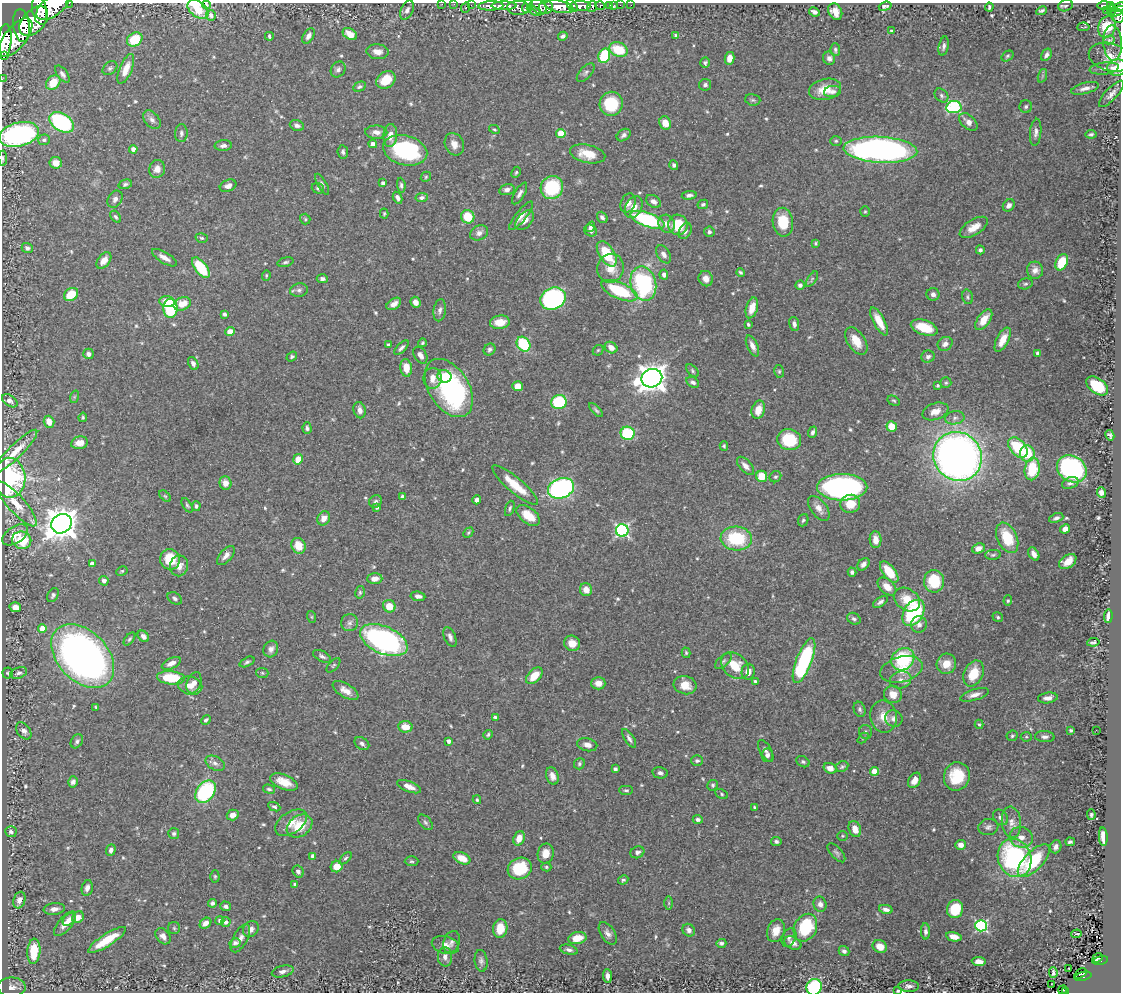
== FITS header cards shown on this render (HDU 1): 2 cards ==
NAXIS1  =                 1119
NAXIS2  =                  990

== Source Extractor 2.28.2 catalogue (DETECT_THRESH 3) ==
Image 1119 x 990 px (HDU 1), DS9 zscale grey, 1 PNG px = 1 image px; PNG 1123 x 994 px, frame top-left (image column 1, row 990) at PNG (2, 3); each listed source drawn as its Kron ellipse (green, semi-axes under 4 px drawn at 4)
Background 0.719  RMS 0.019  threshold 0.0567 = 3 sigma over >= 5 px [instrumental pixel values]
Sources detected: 599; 1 with non-positive FLUX_AUTO (blend fragments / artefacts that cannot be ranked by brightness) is neither listed nor drawn; of the other 598, the 500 brightest by FLUX_AUTO listed and drawn (98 fainter detections omitted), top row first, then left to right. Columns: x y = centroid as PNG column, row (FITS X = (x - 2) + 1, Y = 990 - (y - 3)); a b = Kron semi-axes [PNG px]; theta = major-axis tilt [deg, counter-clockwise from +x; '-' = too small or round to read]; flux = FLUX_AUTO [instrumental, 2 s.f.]
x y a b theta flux
69 3 2 2 - 23
442 4 2 2 - 13
454 4 2 2 - 5.8
206 5 4 3 - 1.9
471 5 2 2 - 14
610 5 3 3 - 36
614 5 3 2 - 8.6
620 5 2 2 - 9.4
631 5 2 2 - 8.6
1104 5 7 3 1 170
491 6 12 4 2 1300
504 6 12 4 1 1300
527 6 7 5 63 460
572 6 7 4 -51 650
580 6 10 5 1 1100
592 6 5 5 - 310
600 6 5 3 - 150
885 6 6 4 19 3.1
1066 6 7 5 22 2.3
1110 6 3 3 - 120
52 7 18 9 34 4300
466 7 5 3 - 93
539 7 9 6 -42 650
546 7 7 6 - 960
559 7 14 6 -11 2200
989 7 4 3 - 2.5
1119 7 6 4 28 310
518 8 11 7 -2 810
198 9 12 7 -37 18
407 10 10 6 64 5.3
1106 10 2 2 - 9.4
1112 10 5 4 - 61
40 11 14 7 -78 2900
534 11 8 4 -27 160
1041 11 6 3 26 2.9
814 12 6 4 -25 4.6
835 12 8 6 -61 13
1116 12 9 3 25 340
211 15 5 5 - 4.6
1117 16 7 6 - 510
34 21 17 11 47 4700
21 25 16 8 -83 3600
1083 27 6 2 5 1.8
1107 27 11 8 69 41
892 31 3 3 - 3.1
350 34 8 5 -32 16
676 35 4 3 - 3.8
269 36 4 3 - 1.9
308 36 8 5 58 5.9
563 36 5 3 - 3.1
15 38 23 11 51 5800
135 39 8 6 34 38
1109 40 6 4 11 2.1
5 41 16 7 85 3700
1113 43 18 9 -87 11
944 46 10 5 79 4.2
618 50 9 7 -20 42
835 50 6 5 - 2.7
377 52 11 7 -6 10
5 55 2 2 - 2500
1046 55 6 4 57 4.9
604 56 7 5 74 68
1007 56 6 4 35 2.2
1110 57 22 14 -15 22
730 58 6 4 78 11
829 58 7 6 - 4.4
705 63 5 4 - 2.5
1117 67 10 8 12 28
110 68 8 6 37 3
1104 68 15 6 7 8
126 69 16 6 67 17
338 69 8 7 - 4.6
586 73 11 6 48 3.7
62 74 10 5 -53 3.8
1042 76 7 4 71 2.3
2 79 2 2 - 5.9
386 80 10 8 35 24
53 83 8 6 46 25
705 85 6 6 - 3.5
359 87 6 4 25 2.8
1085 88 14 5 14 7.2
825 89 16 10 13 20
833 92 8 5 10 4
1112 94 17 6 46 7.6
941 95 8 6 -48 3.7
753 100 8 5 -15 2.4
611 104 12 11 - 53
954 107 8 6 8 150
1026 107 6 6 - 2.8
152 120 11 7 -50 5.4
62 122 13 8 -32 160
968 122 11 6 -43 8.8
665 123 7 5 -69 16
297 125 7 5 -20 4.6
494 129 6 4 -28 1.7
376 132 11 6 -1 7.9
1036 132 13 5 84 5.9
181 133 9 6 88 3.6
561 133 4 4 - 30
19 134 20 12 14 280
1091 134 5 3 - 2.1
624 135 7 5 36 4.4
390 136 11 7 87 11
44 140 6 5 - 2.7
836 141 6 5 - 2
373 144 4 4 - 8.3
454 144 11 9 -63 12
223 146 9 5 2 5
133 149 4 4 - 7.4
405 150 22 14 -14 130
880 150 37 13 -3 570
343 152 7 5 -82 3.6
588 154 18 9 -12 26
3 158 8 4 -89 2
56 163 6 6 - 13
674 165 5 4 - 3.1
157 169 9 8 - 9.1
516 172 6 4 62 1.9
426 177 5 4 - 1.8
383 183 4 3 - 3.6
125 184 7 4 16 2.7
322 184 12 4 -61 3.3
401 185 7 4 -85 3
228 186 8 5 21 6.8
318 188 6 5 - 2.8
552 188 11 11 - 83
507 190 8 5 15 5
520 193 12 5 59 5
689 195 7 4 7 4.4
398 198 6 4 -62 4.6
422 198 6 4 10 3.4
115 199 9 7 59 5.3
653 201 8 5 -32 6.3
628 203 10 7 69 8.1
703 204 5 4 - 2.1
1009 205 7 5 51 4.6
634 207 11 8 64 14
865 211 5 4 - 1.8
384 213 5 4 - 1.8
521 216 18 5 51 8.1
116 217 7 4 -56 2.8
468 217 7 6 - 32
602 217 6 5 - 4.1
305 219 5 5 - 1.9
525 220 11 7 48 8.9
648 220 18 7 -20 140
783 222 14 10 -80 36
667 224 9 8 - 8.4
678 225 10 10 - 37
590 227 5 4 - 4.3
974 227 16 7 31 14
591 231 6 5 - 4.4
685 231 9 6 62 4.1
709 232 5 5 - 3.5
479 233 9 7 29 7.2
202 238 6 4 -16 2.3
816 243 3 3 - 1.7
27 248 6 5 - 3.4
980 250 4 4 - 3.4
607 254 14 7 -57 50
664 254 10 6 -56 5.9
164 258 14 5 -31 9.6
104 260 9 6 52 12
285 262 8 4 15 2.6
1062 262 8 6 65 39
201 268 12 6 -52 51
611 268 14 13 - 19
1035 270 8 8 - 7.4
741 272 4 3 - 2.1
266 275 5 4 - 1.8
664 275 5 4 - 4.3
322 279 5 4 - 3.9
706 279 8 7 - 9.7
812 279 9 4 56 2.6
643 284 17 13 -76 150
1025 284 7 5 15 2.4
800 285 5 4 - 3.9
299 290 9 6 9 4.5
619 291 19 8 -24 70
71 294 8 6 37 38
933 294 6 6 - 4.9
967 297 7 5 -77 2.5
553 299 13 10 27 250
167 301 8 5 -6 15
415 302 6 5 - 8.6
182 304 9 6 21 18
394 304 8 5 33 7.6
170 308 9 7 87 100
752 308 11 5 74 15
440 310 11 6 81 4.9
224 314 4 4 - 3.4
984 320 12 6 55 19
879 321 15 5 -62 20
500 322 10 6 7 17
748 324 4 3 - 2.1
794 324 7 5 -79 4.7
924 328 14 7 -19 34
230 332 5 4 - 25
1003 340 13 6 62 15
856 341 15 8 -57 22
422 343 4 3 - 1.8
523 344 8 6 -53 72
945 344 8 6 31 7
389 345 4 3 - 3.5
752 346 11 5 -65 7.4
611 347 7 5 -33 9.8
401 348 9 4 46 3.9
490 349 6 5 - 3.2
598 350 6 4 43 1.9
1038 353 4 4 - 4.1
88 354 5 5 - 4.7
420 355 9 6 -58 7
292 356 6 4 35 2.5
928 357 7 6 - 3.9
193 363 7 5 -63 4.5
406 368 9 6 -82 16
692 371 8 4 -47 2.5
779 371 6 5 - 2
444 376 7 6 - 15
432 378 10 9 - 13
652 378 10 9 - 1400
693 382 7 5 -30 3.8
946 383 5 5 - 2.3
938 385 3 3 - 2.3
518 386 5 5 - 18
1097 386 12 7 -38 44
449 388 32 20 -58 220
74 397 6 4 72 1.9
10 401 8 5 -36 5.8
894 401 6 4 -29 1.9
559 402 8 7 - 76
360 410 8 6 -75 5.9
596 410 9 3 -45 2.6
758 410 9 6 73 18
935 411 13 8 20 12
83 417 5 3 - 2
955 418 10 6 10 5
49 422 6 5 - 14
892 426 5 5 - 18
307 428 6 4 -86 3.4
813 432 6 3 67 3.4
628 433 7 6 - 68
1110 435 5 4 - 2.7
789 440 12 10 -14 52
79 443 8 6 11 12
724 446 4 4 - 1.9
1018 447 12 7 -49 60
15 451 30 6 45 19
1027 453 8 7 - 42
958 456 25 23 -51 960
298 459 5 4 - 15
745 466 11 6 -48 7.8
1032 469 11 7 80 51
1072 469 16 12 -33 240
762 476 6 5 - 29
775 477 6 5 - 2.4
10 478 20 15 -87 170
225 483 6 6 - 12
1070 483 8 5 18 3.7
515 485 29 7 -40 31
842 487 25 13 0 420
561 488 13 9 21 280
1101 493 5 4 - 7.2
165 496 7 4 -44 2.1
402 496 4 3 - 2.7
477 500 4 4 - 4.3
375 501 7 6 - 3.3
16 504 29 8 -48 21
850 504 10 9 - 22
187 505 8 4 -58 2.3
196 506 5 4 - 2.5
377 507 4 4 - 3.6
510 508 8 4 71 2.6
819 508 14 8 -53 9.6
528 515 13 7 -38 26
324 518 7 6 - 10
1056 518 7 4 23 3.7
803 520 6 5 - 2.7
62 524 11 9 36 2200
1065 529 5 4 - 9.8
622 530 6 6 - 230
468 533 6 4 47 1.8
15 535 14 8 33 13
736 538 15 12 -4 73
1007 538 16 9 -65 43
22 540 9 8 - 37
875 540 8 6 -87 12
298 546 8 6 -63 24
978 548 6 5 - 8.8
1034 554 7 5 -56 7.1
226 555 11 6 49 7.4
993 555 8 5 2 2.4
170 559 10 9 - 35
1068 561 10 6 35 13
92 564 4 4 - 6.9
863 564 7 5 45 6.3
179 566 10 9 - 11
122 571 6 4 28 1.8
852 572 4 4 - 2.7
889 572 12 6 -53 36
375 579 7 5 3 7.9
104 581 5 4 - 5.4
934 581 11 10 - 51
887 587 11 7 -42 12
586 590 6 6 - 12
360 592 6 5 - 2.4
53 595 7 5 61 3.1
418 596 7 4 -9 4.6
175 598 8 5 -33 3.4
907 600 14 10 -34 23
1008 601 5 4 - 1.7
880 602 8 4 34 4.3
389 606 6 6 - 22
15 607 6 5 - 8.7
913 613 14 9 58 140
1108 616 7 3 86 4.8
312 617 6 4 -71 1.7
998 617 5 4 - 2.1
854 619 7 5 -30 3.1
350 623 8 8 - 5.4
919 625 8 7 - 6.5
42 629 4 4 - 21
143 636 6 5 - 5.9
450 637 10 5 -68 5.1
129 639 8 4 52 2.4
384 640 25 13 -24 310
1093 642 6 2 8 2.4
572 643 8 7 - 12
271 649 8 7 - 6.4
686 653 5 4 - 1.9
83 656 37 25 -46 730
322 656 10 5 -27 4
903 659 12 10 38 82
723 661 10 5 42 3.5
804 661 24 7 69 150
247 662 8 4 25 2.8
171 663 10 5 25 8.5
946 664 10 9 - 16
333 665 9 4 49 2
735 666 15 11 -41 31
902 669 21 12 15 25
748 672 8 6 75 10
8 673 5 5 - 2.1
19 673 9 5 18 4.9
262 673 6 5 - 2.2
973 673 14 9 65 31
534 676 10 6 45 23
171 678 14 6 -5 55
900 680 11 8 16 8.4
755 682 4 3 - 4
194 683 11 7 70 10
598 683 7 6 - 11
685 685 11 9 -15 17
190 686 12 9 -13 13
345 691 14 7 -31 11
893 694 9 8 - 15
974 695 15 5 16 7.3
1048 698 10 5 8 7.8
96 707 3 3 - 1.7
860 709 8 5 -71 3
884 716 16 13 -80 18
495 717 4 3 - 2.2
894 719 9 8 - 7.2
206 720 5 4 - 3.3
979 724 5 4 - 1.8
405 727 7 5 -5 18
1071 730 3 3 - 1.9
1096 730 2 2 - 2.8
24 731 9 6 -52 5.6
866 732 7 6 - 3.4
488 735 5 4 - 2.1
1012 736 6 5 - 2.3
1026 737 5 5 - 1.9
1045 737 10 5 -4 4.9
629 738 11 5 -58 4
863 738 6 4 44 1.8
77 741 7 5 56 3.4
448 741 4 3 - 4.8
362 744 8 5 -36 4.4
587 745 10 6 -14 7
766 751 12 5 -60 5
767 755 7 5 83 5.1
697 761 6 5 - 3.1
803 762 7 5 -28 2.6
215 763 10 6 -28 5.6
579 764 6 5 - 2.6
842 767 6 5 - 2.5
830 768 6 5 - 11
615 769 4 4 - 4
874 771 4 4 - 20
660 773 7 5 -11 3.8
552 776 9 6 -71 7.8
957 776 14 13 - 43
915 780 8 5 60 10
73 782 5 5 - 4.4
284 782 14 7 -23 20
713 785 5 5 - 2.4
409 787 12 5 -21 10
269 789 6 3 -15 2.3
626 790 7 4 -1 2.2
206 792 12 8 53 140
722 794 6 4 -30 1.9
477 800 4 3 - 1.8
274 807 6 4 -25 2.8
754 807 3 3 - 1.8
233 815 6 5 - 8.6
1091 815 5 4 - 2.1
1000 817 8 6 -48 4.7
698 819 5 4 - 3.6
425 822 9 5 -48 3.2
1011 822 15 9 -84 11
291 823 18 10 34 16
300 826 14 10 35 34
988 827 10 8 13 4.7
855 829 8 6 -70 14
11 832 6 5 - 3.2
174 834 5 5 - 3.1
843 836 5 5 - 1.9
1021 837 12 10 -17 12
1103 837 9 4 -86 18
519 838 7 5 70 15
776 841 5 4 - 3.1
1070 842 5 3 - 2.7
960 845 5 5 - 8.8
1056 847 7 5 71 5.7
111 850 6 4 70 5.2
637 852 7 5 22 3.7
546 853 10 8 79 15
836 853 11 5 -48 3.6
313 856 4 4 - 5.1
345 858 7 4 47 2.3
462 858 9 5 -24 17
1015 858 19 16 -68 200
411 861 7 5 -1 2.4
1034 861 21 9 46 77
337 867 6 5 - 16
546 867 5 4 - 1.8
520 868 12 10 26 60
298 871 6 5 - 4.2
215 876 6 4 -89 1.9
623 880 5 4 - 2.6
295 884 4 4 - 2.2
87 888 8 5 78 6
19 900 8 6 71 8
212 903 4 4 - 3.6
669 903 7 4 90 1.9
820 904 7 6 - 6.1
226 906 5 4 - 3.9
54 909 10 5 7 7.2
886 909 7 4 -12 5.1
955 909 9 8 - 43
78 917 6 5 - 13
69 919 8 5 45 5.1
220 920 4 4 - 3.1
226 922 5 4 - 3.7
205 923 6 4 39 7.2
65 924 15 7 50 14
981 926 6 6 - 210
174 928 6 6 - 2.5
500 928 9 7 82 24
805 928 14 11 64 82
251 929 8 7 - 6.6
689 930 6 6 - 5.9
776 931 12 8 70 17
925 931 8 4 -89 4.4
608 933 12 7 -57 6.4
1076 934 5 2 - 2.8
163 936 9 6 -50 7.2
789 937 10 6 64 4.6
954 937 8 4 -12 13
240 938 15 7 61 8.8
577 938 9 6 11 22
107 940 22 6 32 38
452 942 11 8 71 5.1
235 943 5 4 - 3.4
721 943 5 4 - 3.3
793 943 9 6 -26 7.3
445 945 14 8 -15 9.3
880 946 7 6 - 15
569 950 9 4 -15 4.5
34 951 13 6 86 42
844 951 5 5 - 4.1
445 957 10 7 -87 6.3
1098 958 5 3 - 36
1100 960 8 4 11 110
481 961 11 6 -83 4.8
979 962 7 4 -6 11
1069 968 3 2 - 2.7
283 971 11 5 13 5.5
1053 973 5 3 - 3.4
1080 974 7 3 34 44
608 976 7 4 -84 6.7
1083 976 9 3 14 120
1051 984 3 2 - 3.4
909 986 10 6 -1 5.3
12 987 14 9 -1 9.4
814 987 8 7 - 110
1063 990 5 3 - 32
898 991 4 3 - 1.7
1065 991 3 3 - 32
At the frame edge (FLAGS 8, measured only in part): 16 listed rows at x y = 69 3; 442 4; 454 4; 206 5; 52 7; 466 7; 1119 7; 5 41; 1110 57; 1117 67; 2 79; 19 134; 3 158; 814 987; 898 991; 1065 991
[98 fainter detections neither listed nor drawn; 1 non-positive-flux detection neither listed nor drawn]